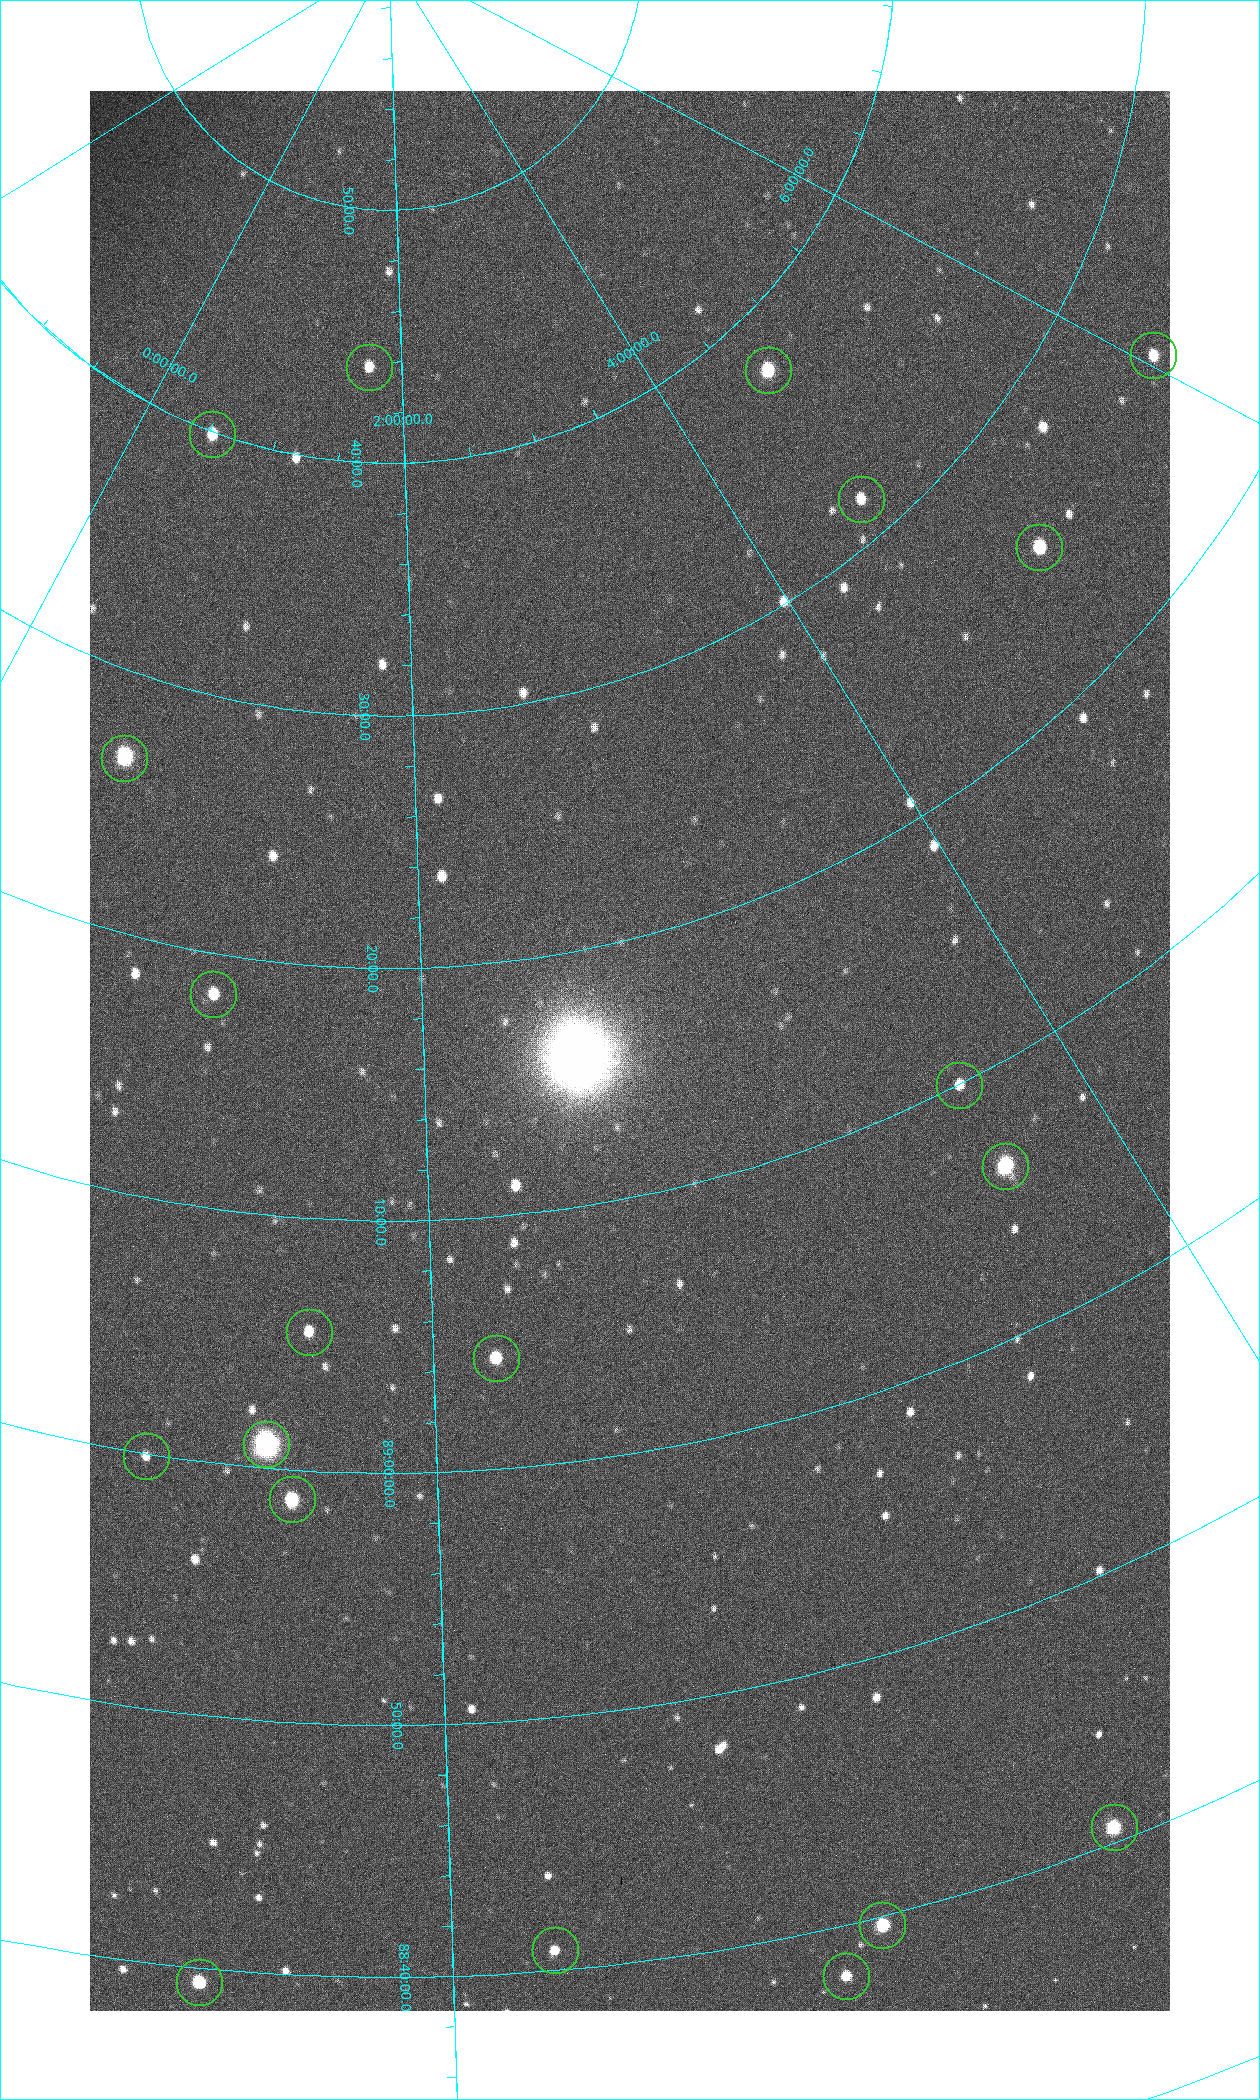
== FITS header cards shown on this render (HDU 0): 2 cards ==
NAXIS1  =                 1080 / length of data axis 1
NAXIS2  =                 1920 / length of data axis 2

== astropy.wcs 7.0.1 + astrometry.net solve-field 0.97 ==
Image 1080 x 1920 px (HDU 0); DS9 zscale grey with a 90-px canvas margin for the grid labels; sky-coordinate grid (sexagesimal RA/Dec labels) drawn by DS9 from the SOLVED WCS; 20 Tycho-2 reference stars matched to detected sources circled (green)
Header WCS: none
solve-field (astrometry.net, Tycho-2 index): SOLVED blind (the file carries no WCS)
Solved WCS: RA---TAN-SIP/DEC--TAN-SIP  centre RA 02:42:26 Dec +89:16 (40.61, +89.26 deg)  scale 2.37 arcsec/px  FOV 42.7' x 76.0'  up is +12 deg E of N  parity flipped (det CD > 0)
(file carries no celestial WCS; the grid is the blind solution)
Tycho-2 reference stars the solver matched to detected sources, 20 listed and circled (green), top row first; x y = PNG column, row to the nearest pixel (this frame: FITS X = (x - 90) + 1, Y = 1920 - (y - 91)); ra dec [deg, ICRS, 3 dp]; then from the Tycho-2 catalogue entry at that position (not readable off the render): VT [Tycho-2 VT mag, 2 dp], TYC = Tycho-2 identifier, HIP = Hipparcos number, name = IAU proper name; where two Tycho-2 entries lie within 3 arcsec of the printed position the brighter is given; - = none
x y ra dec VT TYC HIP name
1153 355 90.669 +89.431 10.31 4630-104-1 - -
369 367 25.399 +89.729 11.04 4627-64-1 - -
768 370 70.692 +89.630 9.34 4629-37-1 - -
212 434 7.906 +89.665 10.51 4627-6-1 - -
861 499 69.250 +89.526 11.02 4629-45-1 - -
1039 547 75.971 +89.421 9.41 4629-33-1 - -
124 758 9.931 +89.444 8.22 4627-49-1 3128 -
213 994 18.559 +89.307 10.52 4627-75-1 - -
959 1085 55.017 +89.166 11.19 4628-70-1 - -
1005 1166 55.225 +89.105 8.15 4628-68-1 17195 -
309 1332 24.867 +89.092 10.76 4627-125-1 - -
496 1358 32.549 +89.073 9.84 4628-149-1 - -
266 1444 23.461 +89.016 6.47 4627-259-1 7283 -
146 1456 19.000 +88.998 11.53 4627-46-1 - -
292 1499 24.587 +88.980 9.00 4627-86-1 - -
1114 1827 49.382 +88.676 8.64 4628-25-1 - -
882 1925 42.246 +88.661 8.90 4628-20-1 - -
555 1950 32.945 +88.680 10.72 4628-99-1 - -
846 1976 40.943 +88.634 10.89 4628-71-1 - -
199 1982 22.838 +88.657 9.18 4627-37-1 - -